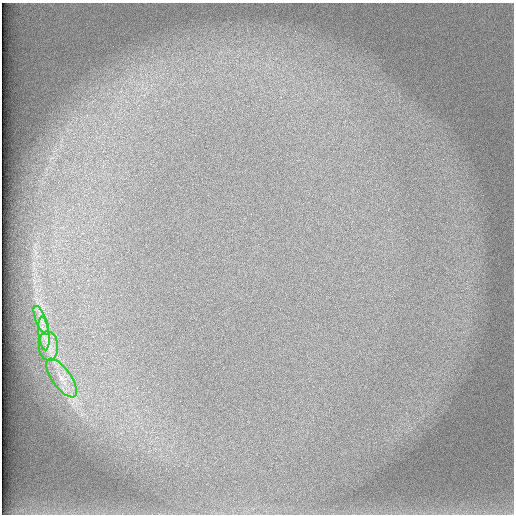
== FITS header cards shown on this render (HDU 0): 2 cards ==
NAXIS1  =                  512 /
NAXIS2  =                  512 /

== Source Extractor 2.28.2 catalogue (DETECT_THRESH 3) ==
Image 512 x 512 px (HDU 0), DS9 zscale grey, 1 PNG px = 1 image px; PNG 516 x 516 px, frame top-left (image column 1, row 512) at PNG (2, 3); each listed source drawn as its Kron ellipse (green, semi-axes under 4 px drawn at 4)
Background 101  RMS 3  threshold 9.13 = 3 sigma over >= 5 px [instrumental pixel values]
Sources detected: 4; all 4 listed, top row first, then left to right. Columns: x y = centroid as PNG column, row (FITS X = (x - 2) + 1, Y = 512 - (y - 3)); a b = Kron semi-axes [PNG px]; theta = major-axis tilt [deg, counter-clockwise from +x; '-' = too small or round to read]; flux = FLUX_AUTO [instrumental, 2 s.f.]
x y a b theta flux
41 320 15 5 -67 1400
44 334 17 5 -83 1500
48 346 14 9 -85 2000
61 378 23 9 -54 3200